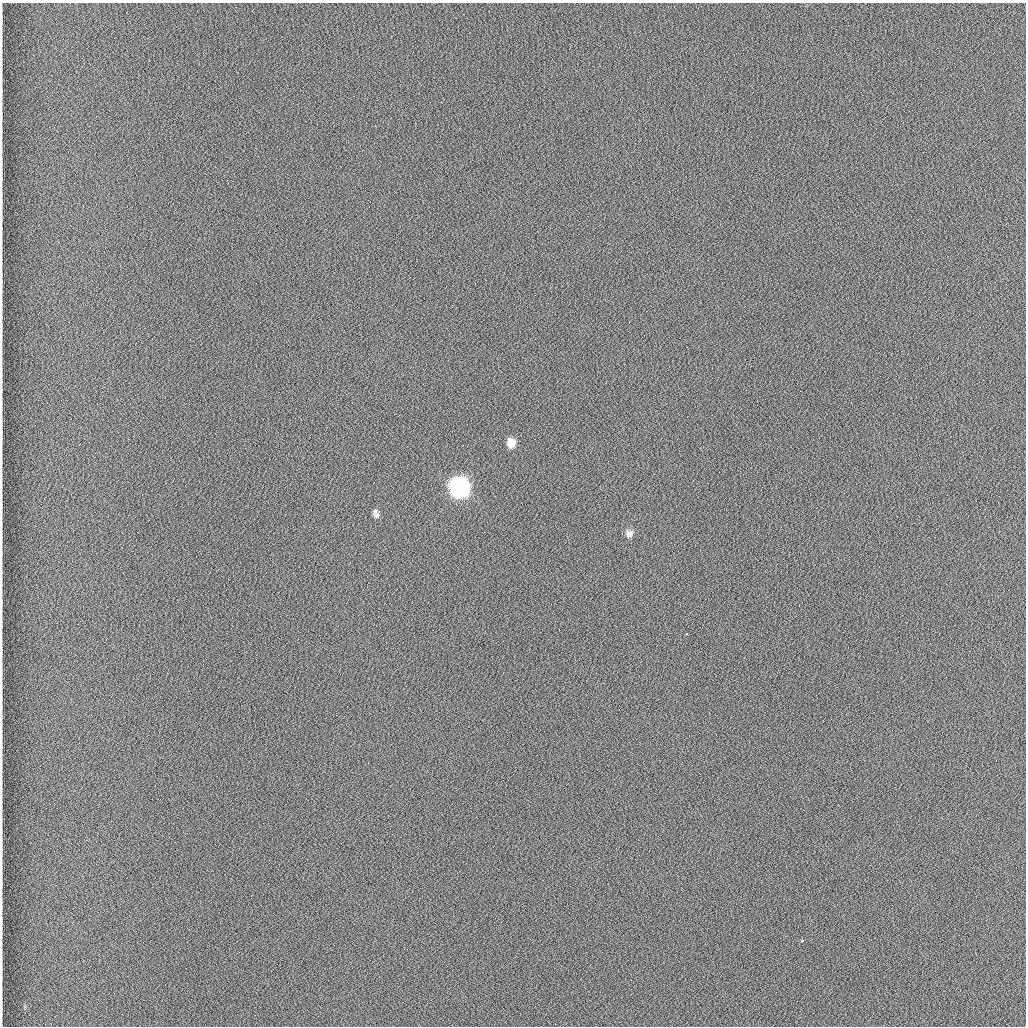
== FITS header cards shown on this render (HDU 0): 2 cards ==
NAXIS1  =                 1024 /fastest changing axis
NAXIS2  =                 1024 /next to fastest changing axis

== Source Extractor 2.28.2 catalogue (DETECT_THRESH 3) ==
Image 1024 x 1024 px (HDU 0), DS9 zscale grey, 1 PNG px = 1 image px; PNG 1028 x 1028 px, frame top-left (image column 1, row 1024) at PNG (2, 3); no overlay
Background 1260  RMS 6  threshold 18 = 3 sigma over >= 5 px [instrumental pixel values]
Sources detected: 7; all 7 listed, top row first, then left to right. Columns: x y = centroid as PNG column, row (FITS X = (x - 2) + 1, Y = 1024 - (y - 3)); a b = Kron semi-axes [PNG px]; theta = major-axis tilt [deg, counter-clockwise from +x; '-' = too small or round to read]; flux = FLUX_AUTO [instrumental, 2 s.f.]
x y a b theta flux
511 443 9 8 - 4400
459 487 11 9 -79 220000
375 511 9 6 -78 1000
376 515 9 8 - 1300
630 534 11 9 42 1800
687 634 3 2 - 640
802 941 3 2 - 810